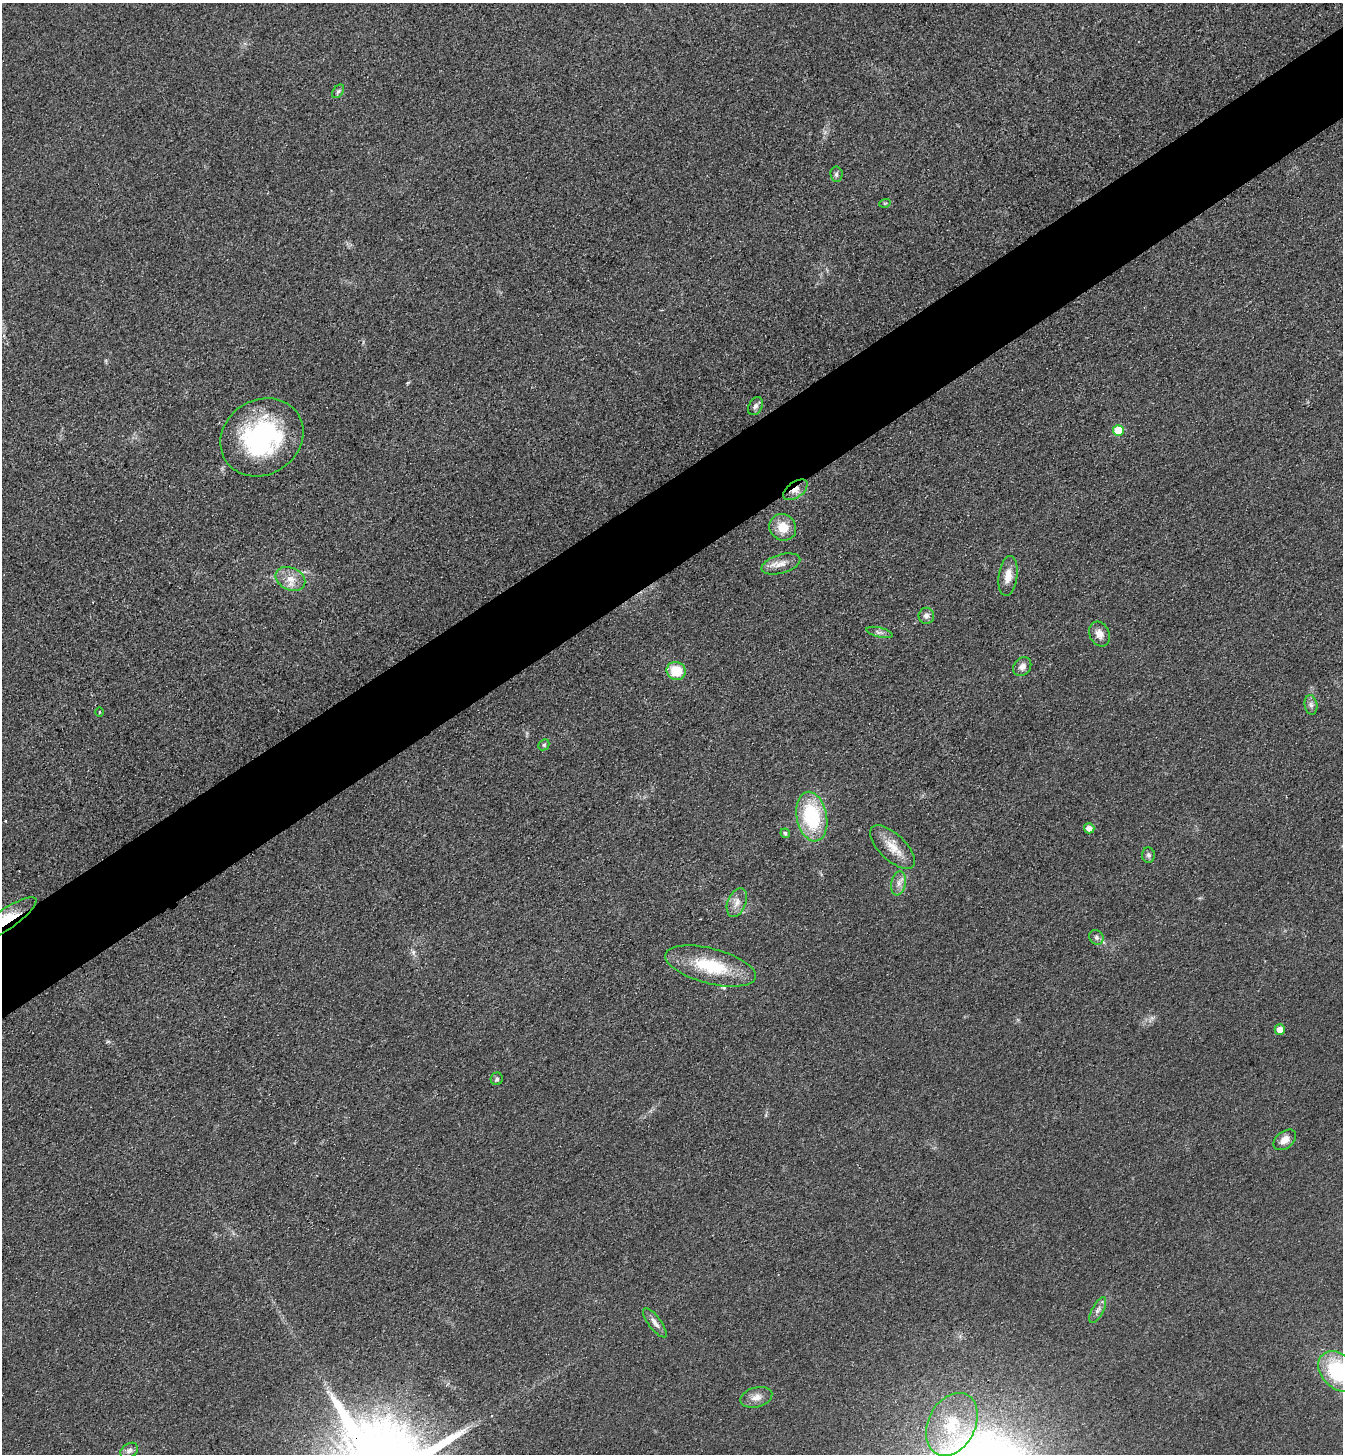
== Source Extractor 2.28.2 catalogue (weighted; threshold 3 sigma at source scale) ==
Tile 10 of 4 x 4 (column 2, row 3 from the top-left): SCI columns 1521-2861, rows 1483-2934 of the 5861 x 5869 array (HDU 1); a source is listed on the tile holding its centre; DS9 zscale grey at full resolution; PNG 1345 x 1456 px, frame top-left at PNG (2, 3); each listed source drawn as its Kron ellipse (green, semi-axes under 4 px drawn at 4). Shown black and unused: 6% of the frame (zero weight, under 3 of 4 exposures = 3% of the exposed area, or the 3 px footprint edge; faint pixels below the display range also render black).
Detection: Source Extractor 2.28.2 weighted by HDU 2 'WHT'; one run over the whole footprint, this tile lists its part. Background 0.0777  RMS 0.0098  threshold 0.0442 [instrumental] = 3 sigma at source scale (4.5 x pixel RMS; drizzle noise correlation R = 1.50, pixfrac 1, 0.05/0.05 arcsec/px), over >= 5 px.
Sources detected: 38; all 38 listed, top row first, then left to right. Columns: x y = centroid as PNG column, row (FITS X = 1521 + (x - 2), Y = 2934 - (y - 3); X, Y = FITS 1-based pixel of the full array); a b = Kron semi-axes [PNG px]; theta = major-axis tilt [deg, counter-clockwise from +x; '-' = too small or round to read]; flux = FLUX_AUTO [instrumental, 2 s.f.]
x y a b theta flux
338 91 8 5 53 2.1
836 174 7 6 - 2.7
885 203 6 3 17 1.1
756 406 9 6 61 3.4
1118 430 5 5 - 27
262 437 43 37 33 140
795 490 14 8 36 8
783 527 14 13 - 18
781 564 20 9 16 9.4
1008 576 20 9 82 12
290 579 15 11 -24 12
926 616 8 8 - 4.1
879 632 13 5 -13 3.2
1099 634 13 10 -62 8.2
1022 666 10 8 51 5.7
676 671 10 9 - 27
1311 705 10 6 -80 3.4
100 712 4 3 - 0.76
544 745 6 5 - 1.8
812 817 25 15 -78 80
1089 828 5 5 - 6
785 833 5 4 - 2
892 847 28 13 -44 17
1149 855 7 6 - 2.7
899 883 12 7 80 6.1
737 903 15 9 68 8
5 920 38 10 34 34
1096 937 8 6 -44 3.1
710 966 46 17 -15 53
1280 1030 5 5 - 9
497 1079 6 6 - 2.1
1285 1140 13 8 38 8.3
1098 1310 14 5 61 4.4
655 1323 18 6 -53 5.4
1339 1372 23 17 -44 85
756 1397 16 10 16 8.1
952 1424 33 23 63 48
129 1451 9 7 33 3.8
Overlapping masked pixels (flux is a lower limit): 2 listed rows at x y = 795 490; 5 920
Isophote crosses this tile's border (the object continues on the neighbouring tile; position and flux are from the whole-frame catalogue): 2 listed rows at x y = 5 920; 1339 1372